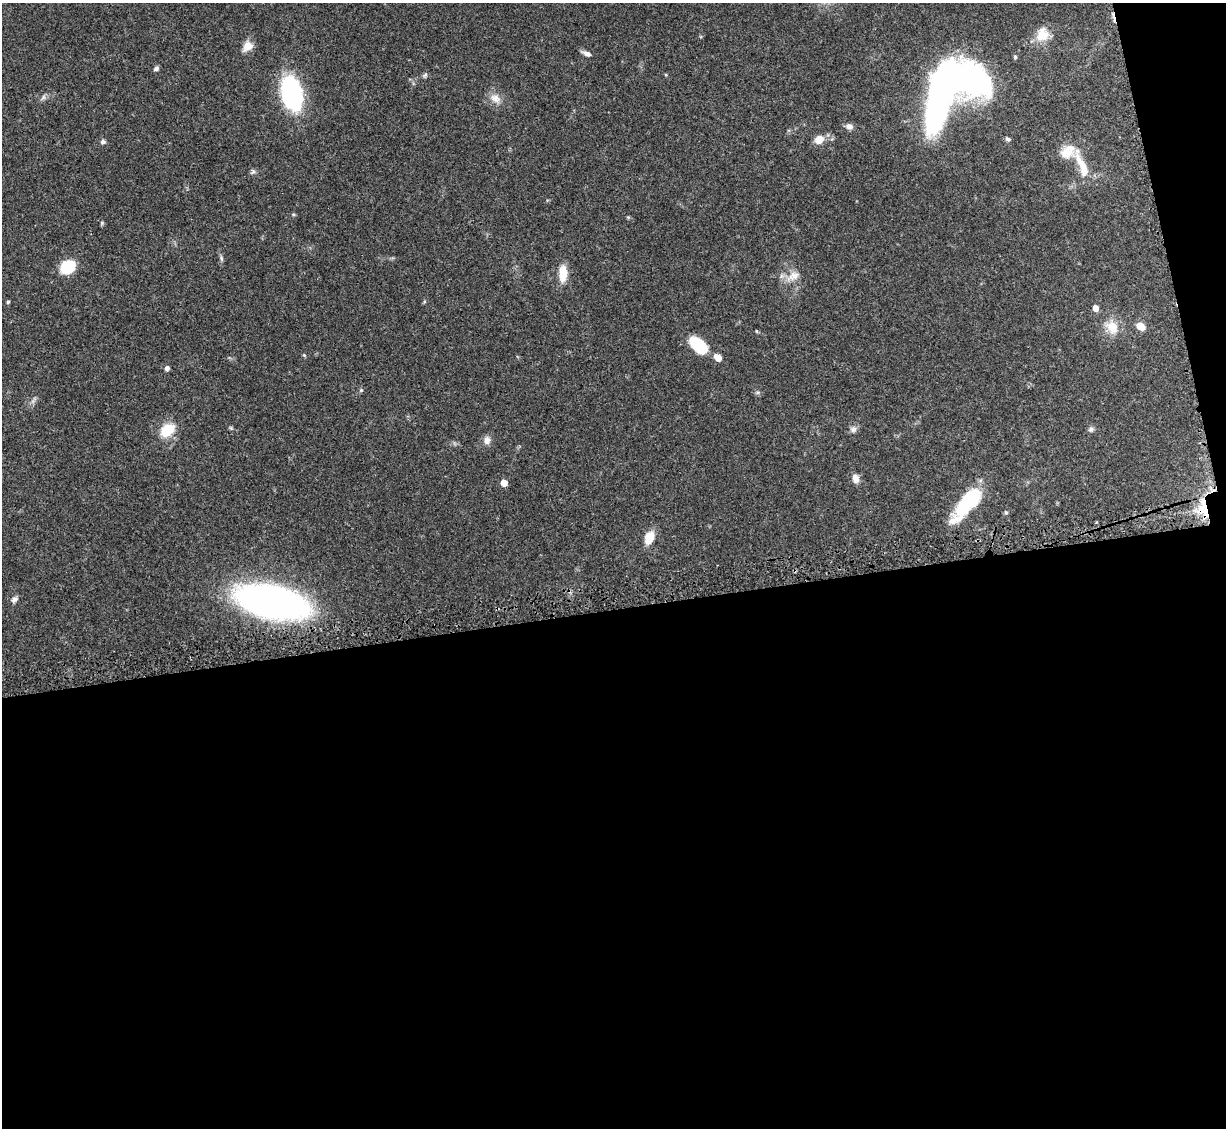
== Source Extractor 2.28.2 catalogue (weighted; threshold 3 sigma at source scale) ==
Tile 16 of 4 x 4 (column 4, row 4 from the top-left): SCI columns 3783-5006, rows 208-1333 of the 5092 x 5004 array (HDU 1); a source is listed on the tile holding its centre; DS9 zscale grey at full resolution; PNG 1228 x 1130 px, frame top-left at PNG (2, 3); no overlay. Shown black and unused: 48% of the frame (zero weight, under 3 of 5 exposures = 4% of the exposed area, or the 3 px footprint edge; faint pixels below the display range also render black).
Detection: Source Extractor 2.28.2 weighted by HDU 2 'WHT'; one run over the whole footprint, this tile lists its part. Background 0.0707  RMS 0.0033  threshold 0.0149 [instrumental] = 3 sigma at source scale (4.5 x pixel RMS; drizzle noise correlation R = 1.50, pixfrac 1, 0.05/0.05 arcsec/px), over >= 5 px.
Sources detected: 49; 2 inside a brighter object's white glare — not listed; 2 inside a brighter listed object's ellipse — not listed separately; the other 45 listed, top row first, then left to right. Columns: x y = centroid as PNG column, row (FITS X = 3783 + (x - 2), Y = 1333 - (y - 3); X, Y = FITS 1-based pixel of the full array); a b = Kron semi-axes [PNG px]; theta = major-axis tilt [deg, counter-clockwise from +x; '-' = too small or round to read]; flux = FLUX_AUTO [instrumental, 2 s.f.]
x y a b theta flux
1042 34 20 15 67 5.3
247 46 14 11 46 3
587 53 11 5 -23 1.4
1015 57 5 4 - 0.47
156 69 6 5 - 0.94
425 75 7 4 45 0.6
291 93 27 15 -77 59
43 97 8 5 61 0.82
495 98 15 10 -37 3
939 100 64 19 76 120
849 126 8 7 - 1.6
819 139 9 8 - 4
1008 139 7 5 -34 0.73
103 142 6 5 - 0.82
1066 153 20 14 -6 4.6
1082 165 41 9 -65 7.7
253 172 9 4 35 0.7
102 223 6 4 -73 0.45
221 258 8 5 -83 0.69
67 267 10 9 - 18
563 273 19 9 88 5.7
793 276 19 11 25 3.8
8 302 5 4 - 0.37
1095 308 5 4 - 2.7
1140 326 8 6 -34 4.1
1112 327 20 15 -52 5.5
756 331 5 3 - 0.29
698 345 18 10 -44 17
304 355 5 4 - 0.37
718 358 9 6 -49 2.8
167 368 5 5 - 1.1
361 390 5 4 - 0.44
231 428 6 4 -71 0.4
853 429 9 8 - 1.3
1091 429 8 6 28 0.85
167 430 19 13 39 7.7
487 440 11 9 89 1.8
855 479 11 8 -76 2.1
504 483 5 5 - 4.7
968 502 42 13 51 24
1204 503 39 10 65 11
1006 512 5 4 - 0.42
649 538 11 8 67 6.7
14 599 9 7 40 1.1
272 602 46 20 -13 220
Overlapping masked pixels (flux is a lower limit): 1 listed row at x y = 1204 503